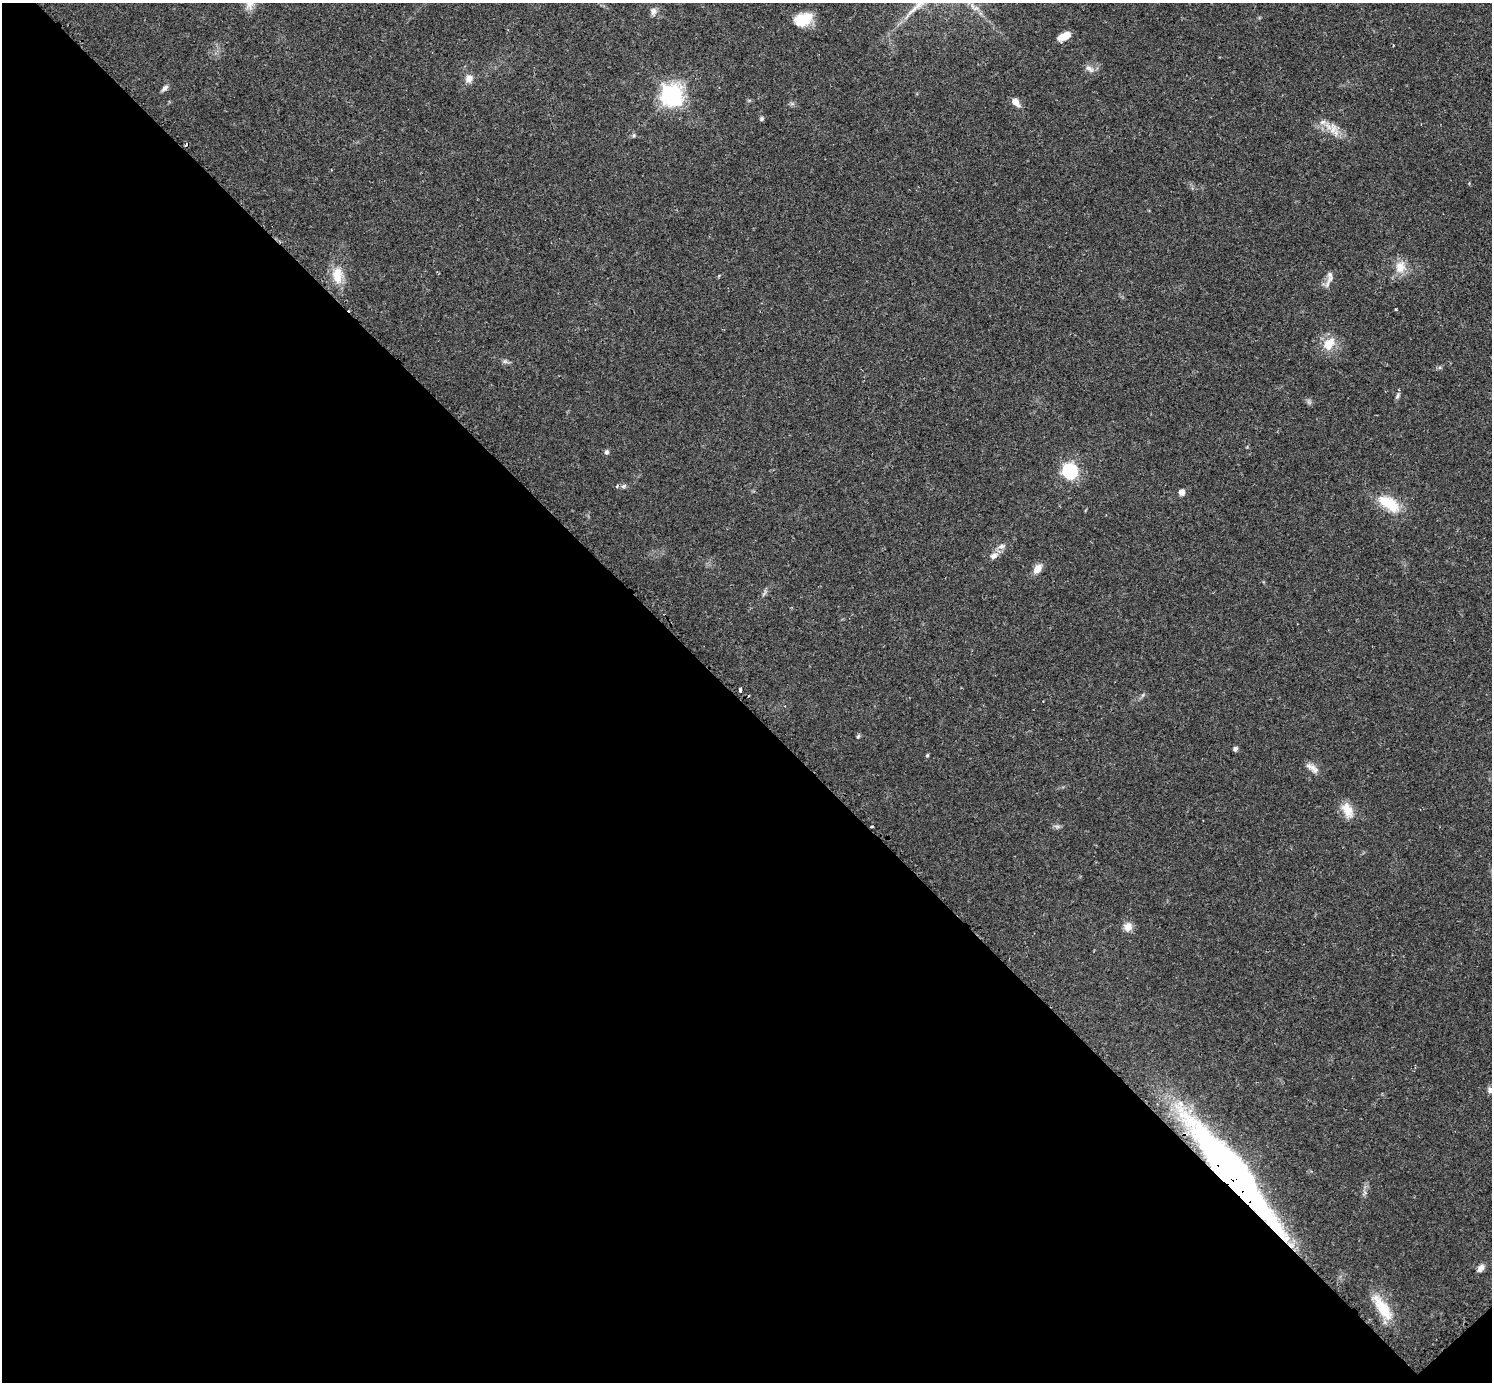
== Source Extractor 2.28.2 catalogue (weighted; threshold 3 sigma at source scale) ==
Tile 14 of 4 x 4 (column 2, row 4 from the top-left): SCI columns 1519-3008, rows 187-1566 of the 6040 x 6040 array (HDU 1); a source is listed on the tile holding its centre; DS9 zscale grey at full resolution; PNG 1494 x 1384 px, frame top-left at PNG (2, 3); no overlay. Shown black and unused: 49% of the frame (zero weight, under 2 of 3 exposures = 2% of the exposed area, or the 3 px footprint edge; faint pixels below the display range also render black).
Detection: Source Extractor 2.28.2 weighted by HDU 2 'WHT'; one run over the whole footprint, this tile lists its part. Background 0.0818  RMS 0.0056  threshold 0.025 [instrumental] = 3 sigma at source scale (4.5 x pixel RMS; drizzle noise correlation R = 1.50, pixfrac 1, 0.05/0.05 arcsec/px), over >= 5 px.
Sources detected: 41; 1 inside a brighter object's white glare — not listed; the other 40 listed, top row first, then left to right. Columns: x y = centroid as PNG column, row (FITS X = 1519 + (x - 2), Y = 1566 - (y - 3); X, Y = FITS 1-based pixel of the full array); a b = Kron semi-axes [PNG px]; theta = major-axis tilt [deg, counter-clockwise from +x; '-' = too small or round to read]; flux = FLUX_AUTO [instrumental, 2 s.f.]
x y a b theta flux
653 11 9 7 76 2.4
803 21 24 14 29 12
1064 36 12 6 27 7.2
1089 69 13 7 -29 2.7
469 79 11 9 54 3.5
165 88 10 5 43 1.9
672 95 10 9 - 160
1015 102 10 7 -45 4
761 119 5 5 - 0.96
1323 122 10 5 25 2.1
1333 128 18 10 87 5.3
634 135 7 4 46 0.89
1400 267 17 14 84 7.4
337 275 25 14 -88 11
1330 279 26 6 62 3
1396 309 3 3 - 0.59
1329 344 20 14 57 8.9
505 361 7 4 72 0.98
1397 396 10 4 71 1.3
606 452 6 6 - 1.2
1070 471 8 7 - 65
623 486 8 5 27 1.3
1182 492 7 6 - 3.1
1389 503 33 15 -34 16
1001 546 8 6 2 1.9
993 556 12 8 31 2.9
1037 569 11 7 52 5.3
740 690 4 3 - 2.4
858 736 6 4 62 0.93
1235 749 5 5 - 1.4
927 755 5 4 - 0.77
1312 768 21 7 -33 3.5
1347 810 18 11 -65 8.3
1057 826 7 4 -18 1.1
872 827 4 2 - 0.51
1128 927 11 10 - 4.2
1491 1090 7 6 - 4.3
1233 1173 98 18 -51 370
1480 1268 9 6 53 2.7
1383 1308 38 13 -57 16
Overlapping masked pixels (flux is a lower limit): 1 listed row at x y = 1233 1173
Isophote crosses this tile's border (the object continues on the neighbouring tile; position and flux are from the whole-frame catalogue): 1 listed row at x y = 1491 1090